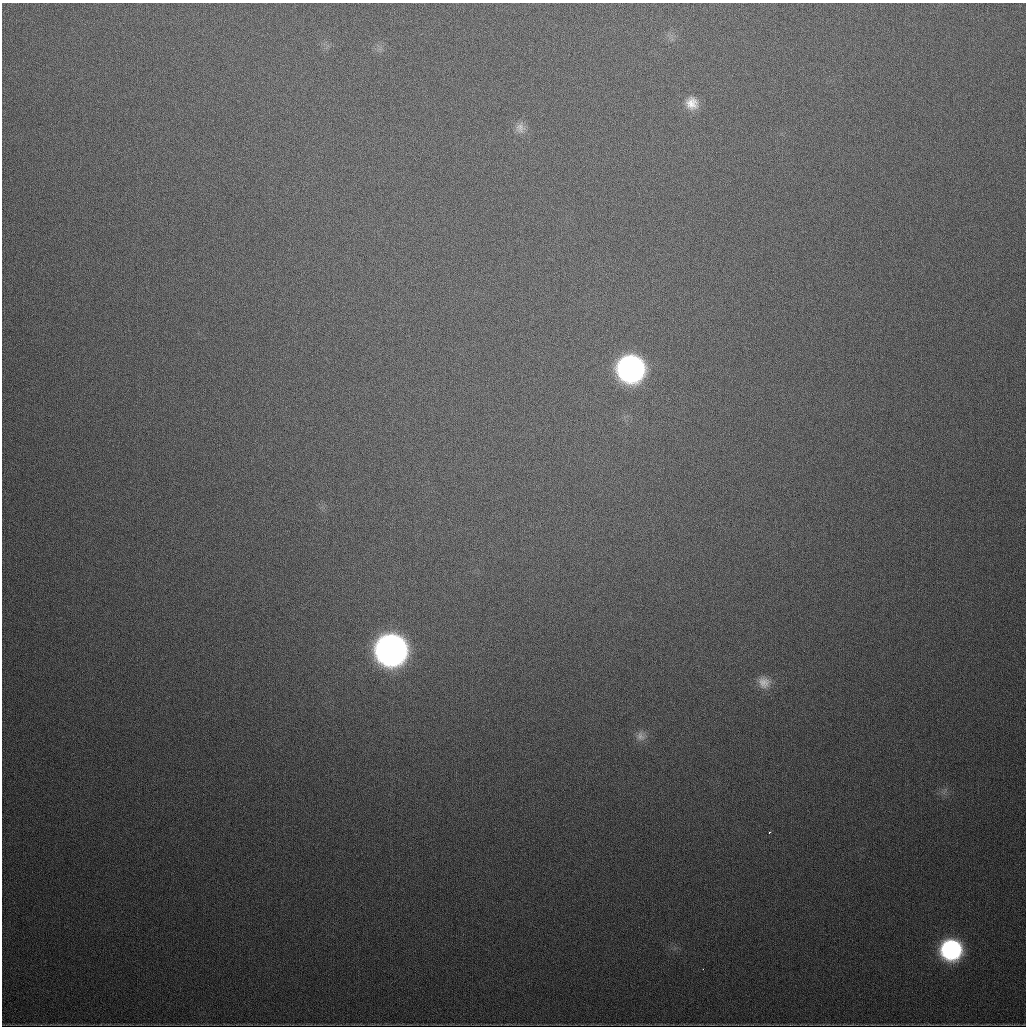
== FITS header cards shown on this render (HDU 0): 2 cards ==
NAXIS1  =                 1024
NAXIS2  =                 1024

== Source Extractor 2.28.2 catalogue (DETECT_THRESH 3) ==
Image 1024 x 1024 px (HDU 0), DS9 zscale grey, 1 PNG px = 1 image px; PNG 1028 x 1028 px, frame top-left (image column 1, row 1024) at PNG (2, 3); no overlay
Background 531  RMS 18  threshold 52.6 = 3 sigma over >= 5 px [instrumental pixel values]
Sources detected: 9; all 9 listed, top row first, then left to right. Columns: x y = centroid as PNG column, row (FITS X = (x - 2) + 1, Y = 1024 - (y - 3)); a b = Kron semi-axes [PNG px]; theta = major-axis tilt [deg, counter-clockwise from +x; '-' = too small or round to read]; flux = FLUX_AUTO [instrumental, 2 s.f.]
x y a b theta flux
692 103 16 15 - 1.8e+04
520 128 14 13 - 1.0e+04
631 368 18 17 - 5.1e+05
391 649 18 18 - 1.1e+06
764 682 16 14 -34 1.4e+04
640 736 14 11 -71 8.7e+03
769 832 3 2 - 1.9e+03
951 950 16 16 - 1.9e+05
703 969 2 2 - 1.5e+03